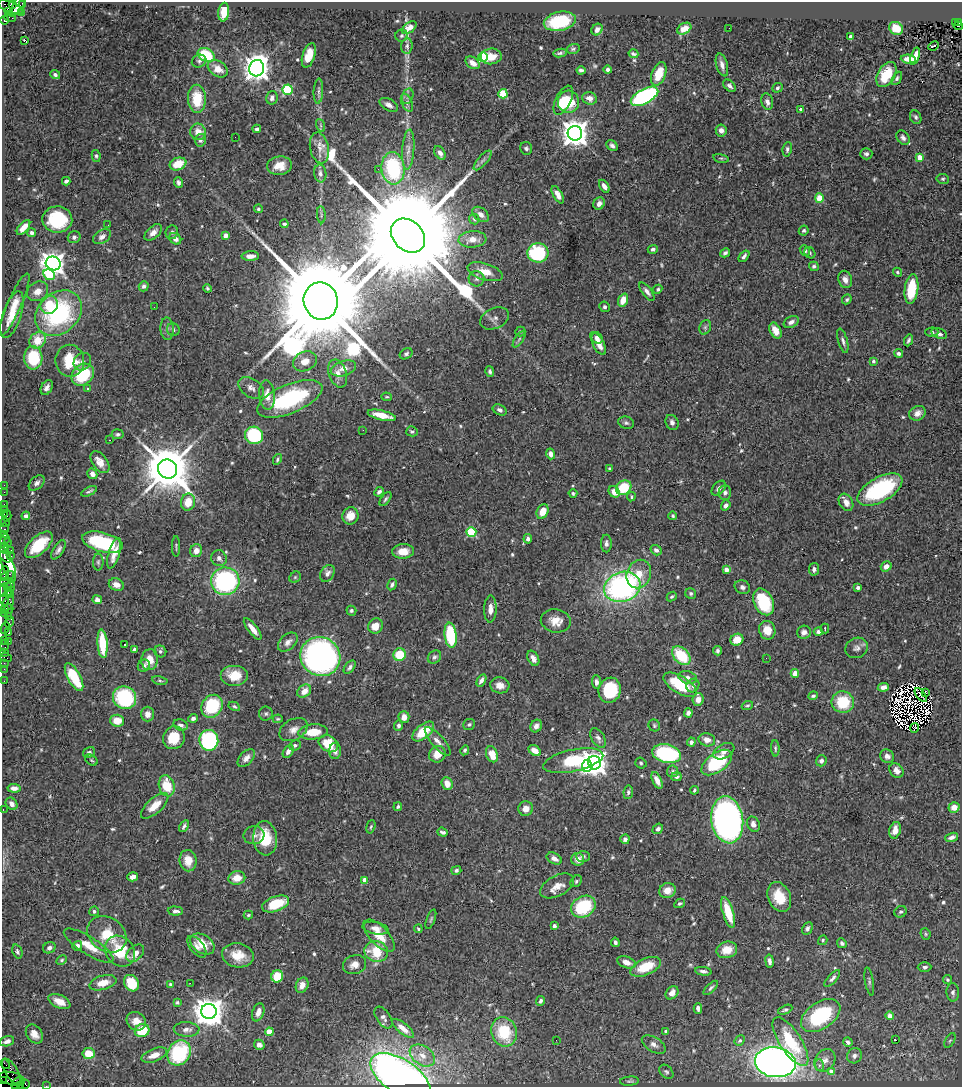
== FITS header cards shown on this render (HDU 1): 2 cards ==
NAXIS1  =                  960
NAXIS2  =                 1085

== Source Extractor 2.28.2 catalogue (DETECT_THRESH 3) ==
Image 960 x 1085 px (HDU 1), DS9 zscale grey, 1 PNG px = 1 image px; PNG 964 x 1089 px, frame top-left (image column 1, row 1085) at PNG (2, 2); each listed source drawn as its Kron ellipse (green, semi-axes under 4 px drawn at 4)
Background 1.09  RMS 0.037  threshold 0.112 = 3 sigma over >= 5 px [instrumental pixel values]
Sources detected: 629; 13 with non-positive FLUX_AUTO (blend fragments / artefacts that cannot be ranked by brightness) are neither listed nor drawn; of the other 616, the 500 brightest by FLUX_AUTO listed and drawn (116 fainter detections omitted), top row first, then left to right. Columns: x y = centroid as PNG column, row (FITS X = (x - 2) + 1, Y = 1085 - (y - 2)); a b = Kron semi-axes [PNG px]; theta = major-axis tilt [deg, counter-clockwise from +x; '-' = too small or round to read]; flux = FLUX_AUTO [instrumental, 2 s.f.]
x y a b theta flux
13 3 4 3 - 340
23 3 3 2 - 73
18 5 14 5 58 480
11 7 13 5 -22 920
8 11 4 3 - 590
21 12 2 2 - 39
224 12 9 5 83 50
10 17 6 2 -18 44
4 20 4 3 - 1900
560 21 16 9 12 130
955 22 3 2 - 360
959 23 3 3 - 190
958 26 5 3 - 130
409 28 8 5 37 20
729 28 2 2 - 3.8
896 28 7 6 - 37
597 29 6 5 - 10
684 29 7 5 30 21
401 35 6 6 - 4.8
850 37 3 3 - 13
24 40 3 3 - 28
407 46 7 6 - 8.4
933 46 5 3 - 68
573 49 6 4 15 4.3
560 53 6 3 11 4.8
633 54 5 3 - 4.9
206 55 9 6 -30 110
309 55 12 6 72 36
491 56 10 8 5 30
915 56 9 4 72 20
483 57 5 4 - 180
908 59 8 4 -5 26
199 61 7 6 - 6.6
473 63 8 5 -35 19
722 65 12 5 -75 13
257 68 8 7 - 2900
218 69 11 7 -33 31
581 70 4 3 - 6.2
608 70 4 3 - 7.3
659 74 12 7 69 44
886 74 13 8 60 69
55 75 5 4 - 6.5
897 78 7 4 62 5
729 86 7 5 -45 7.8
777 88 5 4 - 5
287 90 5 5 - 190
318 91 12 4 86 8.2
503 94 5 4 - 140
408 96 8 5 74 7.1
644 96 15 7 29 430
272 98 7 5 75 12
590 98 7 6 - 18
197 99 14 9 -87 73
563 100 16 7 64 67
568 102 11 10 - 71
767 102 8 5 -76 14
407 103 9 5 -65 9.1
389 105 10 6 -28 12
800 109 4 3 - 8.7
916 117 7 5 -66 6.3
320 125 6 4 -70 4.2
257 129 4 3 - 7.5
721 130 6 5 - 13
198 132 8 8 - 29
575 133 7 7 - 3400
235 137 2 2 - 4.4
903 138 8 6 -53 8.7
200 140 6 5 - 6.5
612 145 6 4 -45 7.7
319 148 16 9 -78 24
526 148 6 6 - 5.7
787 149 7 4 81 5.8
408 150 20 6 86 17
440 153 7 5 -60 12
866 154 6 5 - 7.1
96 156 6 4 -80 4.3
919 157 4 4 - 45
721 158 8 3 -13 4.2
483 160 12 4 49 8.8
178 164 8 6 20 48
279 166 12 9 8 34
393 168 16 11 -85 230
378 169 3 2 - 5.6
320 173 9 6 -82 9.9
943 179 6 5 - 4.3
66 181 4 3 - 7
179 183 6 4 -69 7.1
604 186 7 4 -55 13
558 195 9 4 -62 16
819 198 4 4 - 85
599 203 6 5 - 11
258 209 4 4 - 4.1
481 214 9 6 -39 14
321 215 8 3 -86 4.5
474 219 5 5 - 4
57 220 15 13 -2 130
284 224 4 3 - 5.9
108 225 2 2 - 4.3
24 227 9 4 50 24
804 231 5 4 - 4.8
153 232 10 6 41 16
172 232 7 6 - 6
32 233 4 4 - 7.4
225 235 4 4 - 19
408 236 19 14 -44 120000
74 237 6 6 - 6.7
102 237 10 6 32 12
175 239 6 5 - 15
472 239 14 8 4 27
653 249 5 4 - 6.5
805 250 5 4 - 6.5
538 253 10 9 - 210
725 253 5 4 - 5.9
810 253 6 5 - 4.4
250 256 9 4 1 14
744 256 6 4 51 8
53 263 7 6 - 2100
814 266 5 4 - 5.5
485 272 18 8 -18 36
897 272 5 4 - 5
49 275 6 5 - 130
477 279 8 7 - 8.3
845 279 9 6 -70 14
144 286 5 5 - 6.9
207 288 4 3 - 3.9
658 289 5 4 - 4.3
911 289 15 6 83 88
38 291 11 9 36 21
647 292 11 5 -53 11
847 299 5 4 - 4.6
623 300 7 5 68 28
321 301 19 17 -74 76000
14 305 34 7 66 35
49 305 9 8 - 65
154 307 2 2 - 5.8
604 307 5 5 - 5.1
59 313 25 20 42 320
12 315 24 9 71 40
494 318 15 10 23 14
791 322 8 5 26 11
705 327 7 5 69 5.8
167 329 11 6 -87 9.8
173 330 6 6 - 6.5
775 331 8 5 -64 21
520 332 5 5 - 4.4
932 332 6 4 1 5.1
939 334 8 5 -24 7.3
597 338 6 5 - 8.1
519 339 9 3 56 4.2
38 340 9 7 40 51
908 340 6 3 66 5.2
843 341 12 4 -75 8.6
599 344 12 5 -63 19
899 353 4 4 - 7.5
406 354 7 5 29 5.5
33 358 11 9 -88 120
70 361 16 14 -82 78
305 361 12 9 23 29
873 361 4 4 - 5.2
82 362 9 8 - 11
343 368 13 7 17 18
490 371 5 4 - 5.9
338 373 14 9 -72 19
83 375 12 10 43 130
47 388 8 5 61 11
251 388 14 9 -33 15
87 389 3 3 - 14
267 395 14 8 -86 28
387 397 5 3 - 3.6
290 399 35 14 22 280
500 410 7 5 -26 7.8
917 413 8 7 - 14
382 415 14 5 -13 41
672 422 8 6 -64 8.9
626 423 8 6 -18 6.4
363 430 2 2 - 10
412 431 6 5 - 4.8
118 434 6 5 - 4.6
254 435 9 8 - 200
109 440 2 2 - 4.3
551 454 5 4 - 13
277 459 5 4 - 4.4
100 462 12 7 -54 27
167 469 10 9 - 14000
610 469 4 3 - 4
92 474 5 4 - 15
37 483 9 6 43 9.8
4 485 2 2 - 12
624 488 8 6 37 85
719 488 8 5 47 9.9
880 490 25 12 29 260
89 491 8 3 26 4.5
4 492 2 2 - 24
379 492 5 4 - 7
614 492 6 5 - 24
573 493 4 4 - 4.3
725 493 7 6 - 8
631 497 4 4 - 4
385 499 8 4 53 5
188 502 8 7 - 41
846 502 9 6 -60 19
4 504 2 2 - 59
726 505 5 4 - 9.2
4 509 2 2 - 21
543 512 8 5 66 31
4 514 3 2 - 95
7 516 5 3 - 110
26 516 4 4 - 8.5
350 516 8 8 - 31
673 516 4 3 - 4.1
5 522 5 4 - 48
4 528 5 3 - 170
471 532 5 4 - 180
4 534 3 2 - 85
5 539 6 4 64 300
528 539 5 4 - 7.9
102 542 21 9 -15 180
7 543 3 2 - 130
606 544 9 5 90 8.9
39 545 17 8 43 92
176 546 10 3 90 4
4 548 6 3 -90 240
11 550 3 2 - 270
58 550 11 5 57 8.6
656 550 6 5 - 8.6
196 551 6 6 - 19
403 551 11 7 3 32
114 553 16 5 73 29
11 556 3 2 - 170
5 557 7 3 -48 410
219 558 8 7 - 9.9
98 562 8 5 90 5.4
7 564 18 6 -69 200
886 566 5 5 - 15
726 569 4 4 - 28
814 569 6 5 - 7.3
4 572 6 3 72 170
327 573 9 6 61 11
639 574 14 12 68 39
7 576 7 3 25 400
295 577 6 5 - 4.1
225 581 14 13 - 390
7 583 8 4 -17 330
116 585 8 6 -23 16
392 585 6 4 61 6.4
7 587 3 2 - 330
10 587 4 2 - 440
622 587 19 14 18 640
742 587 8 6 -25 8
858 588 4 3 - 9.1
4 590 6 2 -87 400
8 592 3 3 - 120
691 593 6 5 - 4.8
11 595 4 2 - 110
672 597 5 4 - 4.3
4 600 6 3 -84 210
97 600 5 4 - 13
764 602 14 9 -64 150
8 603 9 5 61 650
5 609 4 3 - 340
9 609 4 3 - 490
490 609 13 6 88 19
351 611 5 5 - 5.6
5 614 4 3 - 93
8 617 4 3 - 72
556 621 15 11 -10 31
9 622 6 3 71 210
375 626 8 7 - 31
5 628 6 4 66 140
253 629 13 4 -52 21
825 629 5 3 - 4.3
767 630 9 8 - 30
804 632 7 6 - 12
818 632 4 4 - 7
9 633 3 3 - 240
451 635 12 6 -83 150
737 640 6 5 - 38
4 641 3 3 - 180
9 641 3 2 - 98
288 642 11 7 43 13
103 644 14 5 -85 89
124 645 3 3 - 15
4 646 6 3 90 210
857 648 11 10 - 12
134 649 3 3 - 4.6
160 651 6 5 - 5.1
717 651 5 4 - 5.3
4 652 3 2 - 110
400 655 6 6 - 76
681 656 11 7 -47 100
320 657 20 19 - 990
434 657 7 6 - 5.8
6 658 6 2 -18 290
533 658 8 5 -61 17
766 658 2 2 - 10
150 660 10 8 83 35
4 663 2 2 - 38
144 666 6 5 - 8.5
350 667 7 4 52 6.7
4 669 2 2 - 73
795 673 4 4 - 41
234 676 14 10 0 47
74 677 15 6 -61 99
688 677 9 6 -14 8.7
160 680 8 4 -11 4
481 680 7 4 59 8.7
4 681 2 2 - 22
596 682 7 4 -87 8.1
500 685 9 8 - 19
680 685 19 8 -32 110
693 686 7 6 - 7.5
883 687 5 4 - 11
610 690 13 11 72 130
304 691 8 5 40 23
925 693 3 2 - 5
921 695 8 2 -52 3.8
813 696 5 3 - 4.3
125 698 12 11 - 230
698 699 6 5 - 17
843 702 11 10 - 94
747 705 6 4 22 4.2
212 706 12 10 55 150
234 706 6 4 -28 3.7
688 713 5 4 - 9.8
147 714 7 6 - 17
266 714 7 7 - 5.7
404 717 6 5 - 19
193 718 5 4 - 8
278 719 5 4 - 3.7
117 721 7 6 - 38
469 724 6 5 - 4.6
181 725 7 5 -22 9.2
654 725 6 5 - 4.2
399 726 5 4 - 7
536 726 6 5 - 12
914 728 5 2 - 5.9
294 730 15 10 30 21
313 732 14 7 5 52
423 732 13 7 39 69
174 738 12 10 58 65
598 738 11 6 -59 9
209 740 10 9 - 280
707 740 8 6 -13 17
438 741 18 6 -49 15
691 742 4 4 - 12
328 744 10 8 -31 75
295 745 6 5 - 5.1
775 748 8 4 -88 4.2
465 750 5 4 - 5.4
288 751 7 5 62 11
335 751 8 6 87 10
535 751 7 4 -35 24
724 751 11 7 28 15
89 752 6 5 - 7.3
437 754 9 8 - 27
492 754 8 5 -68 40
666 754 14 9 -12 280
887 756 7 6 - 11
246 758 11 6 48 14
92 760 6 5 - 3.7
573 761 30 11 12 190
821 761 5 5 - 8.3
717 762 17 9 36 180
594 763 7 6 - 2300
641 763 6 5 - 4.3
587 766 6 5 - 320
896 770 8 6 -49 17
672 771 6 5 - 4.8
676 777 5 4 - 5.9
657 780 9 4 -65 19
447 784 6 5 - 24
167 786 11 7 -74 64
14 788 6 4 -6 12
694 790 4 3 - 4.7
628 792 7 4 82 5.7
12 804 7 5 -50 9.8
155 806 17 7 42 36
398 807 4 3 - 3.9
954 807 5 5 - 22
526 809 7 7 - 25
3 810 2 2 - 18
727 820 24 16 -81 1300
753 824 8 6 -64 13
184 826 6 3 57 5.8
371 827 7 4 74 4
658 829 6 4 40 7.4
895 830 8 5 75 25
442 832 5 3 - 7.1
254 835 10 9 - 13
952 837 7 4 18 8.9
265 838 17 12 -84 75
625 839 5 4 - 9.1
583 856 7 5 -1 5.1
554 859 8 5 -27 14
578 859 6 6 - 21
188 861 11 8 -82 31
456 870 5 4 - 5.9
133 877 5 4 - 12
237 878 8 6 10 32
365 880 4 4 - 26
576 881 6 5 - 5.1
557 886 18 10 28 30
667 890 8 7 - 26
779 897 15 11 -67 56
680 903 6 4 28 4.7
276 904 14 7 19 81
583 907 13 10 31 150
94 911 5 5 - 6.9
175 911 8 4 -3 8.8
728 912 16 5 -72 63
901 912 6 5 - 5.5
248 915 5 3 - 3.8
431 919 10 4 70 4.2
554 926 4 3 - 10
375 928 13 6 -11 14
807 928 6 5 - 6.4
418 929 4 3 - 3.7
107 934 21 17 -36 72
925 934 6 5 - 3.8
379 936 20 9 -47 47
823 940 5 4 - 4
615 942 5 3 - 6.4
842 943 5 4 - 5.4
202 944 13 9 -34 48
77 946 5 5 - 11
89 946 29 9 -32 44
197 947 13 6 -51 13
49 948 6 5 - 9.4
727 950 10 8 14 38
120 951 16 14 -49 96
376 951 12 10 -13 90
17 952 7 5 -68 6.6
135 953 10 7 44 20
238 955 16 12 -11 47
62 960 6 4 28 3.7
769 961 6 4 -81 9.2
626 962 9 5 -20 19
354 965 12 9 18 22
646 967 16 8 23 71
925 967 7 5 1 7
703 971 8 4 -9 7.7
277 976 6 6 - 75
832 978 10 4 48 7.7
947 980 5 4 - 4.4
869 981 14 3 -80 6.1
103 983 14 7 15 34
131 983 9 7 -58 74
190 983 2 2 - 64
170 984 4 4 - 4.6
302 985 8 6 65 18
711 988 9 4 45 5.9
953 992 9 6 -88 8.3
672 993 7 5 51 15
541 1001 5 3 - 5.9
59 1002 12 6 -25 29
177 1002 4 4 - 3.9
698 1008 5 4 - 7.6
785 1010 7 4 24 4.9
209 1011 7 7 - 4500
258 1012 9 6 71 21
821 1016 22 13 34 210
889 1016 4 4 - 23
383 1017 12 7 -55 11
136 1021 10 9 - 21
403 1028 13 5 -39 24
187 1029 13 7 -2 13
142 1031 7 6 - 67
666 1031 3 3 - 6.9
269 1032 4 4 - 58
504 1032 15 12 -71 110
34 1034 10 7 -54 21
556 1040 2 2 - 5.7
896 1040 3 2 - 24
950 1040 8 4 62 4.4
7 1041 7 5 17 13
740 1041 5 4 - 3.8
790 1042 28 11 -57 130
848 1042 5 4 - 8.1
654 1044 13 7 -31 12
259 1045 5 5 - 12
89 1053 6 5 - 49
179 1053 13 11 54 200
154 1055 13 6 21 23
422 1055 14 9 -34 27
854 1056 8 7 - 9.9
825 1060 12 9 55 17
775 1062 20 15 -8 2100
5 1064 5 2 - 120
819 1065 6 4 -73 4.6
11 1071 14 6 -58 1000
666 1072 8 6 -47 5.5
831 1072 4 4 - 28
400 1077 34 17 -33 1700
12 1079 13 6 -13 730
2 1081 2 2 - 16
629 1081 9 4 5 4.9
17 1083 7 2 47 290
25 1084 5 2 - 170
20 1085 4 2 - 190
46 1086 2 2 - 38
At the frame edge (FLAGS 8, measured only in part): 6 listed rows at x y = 13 3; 23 3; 3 810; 2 1081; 20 1085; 46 1086
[116 fainter detections neither listed nor drawn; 13 non-positive-flux detections neither listed nor drawn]